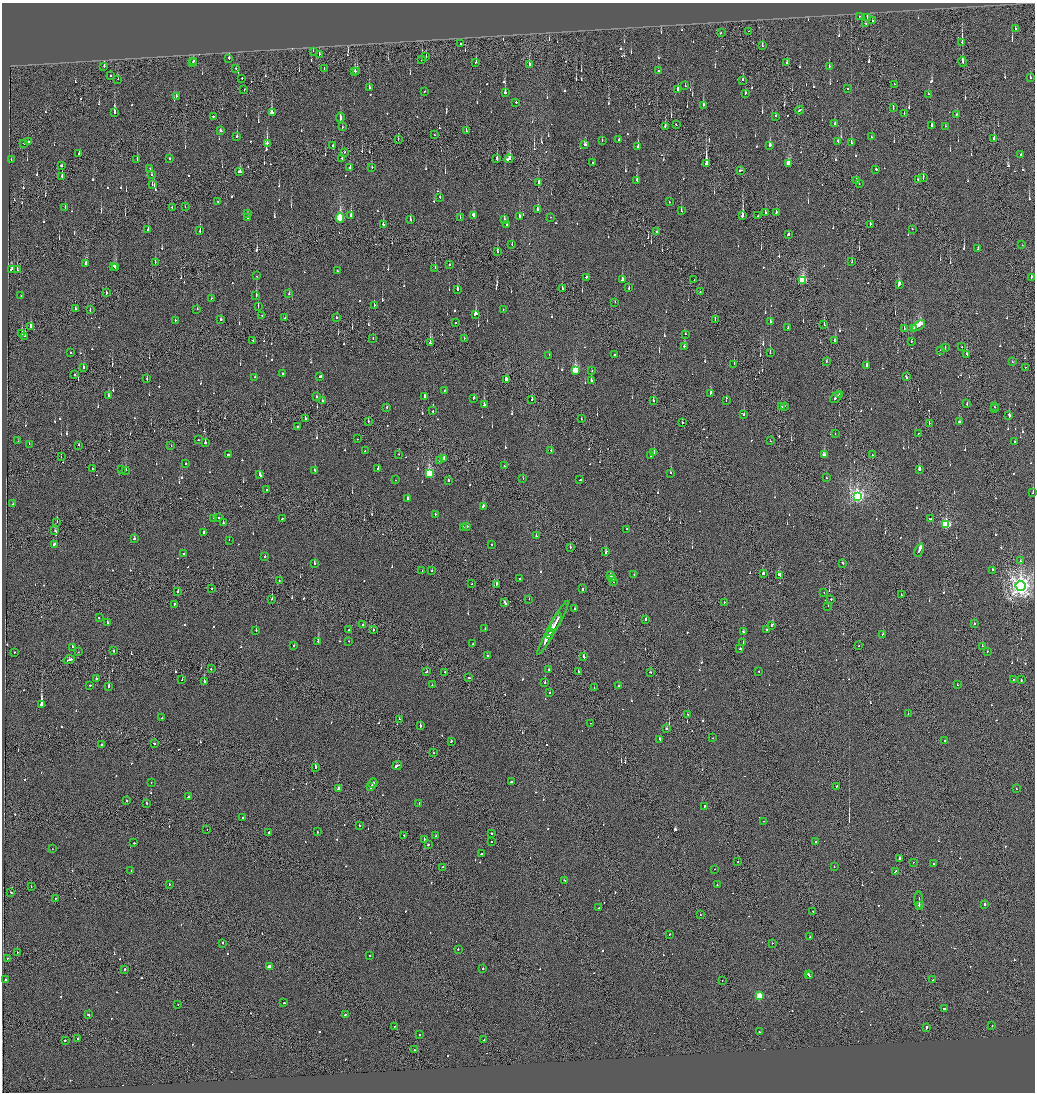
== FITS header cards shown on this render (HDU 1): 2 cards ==
NAXIS1  =                 2065
NAXIS2  =                 2180

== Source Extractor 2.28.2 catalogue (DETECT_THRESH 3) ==
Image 2065 x 2180 px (HDU 1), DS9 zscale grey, zoomed out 1/2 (1 PNG px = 2 x 2 image px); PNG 1037 x 1094 px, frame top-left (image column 1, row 2179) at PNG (2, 3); each listed source drawn as its Kron ellipse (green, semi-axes under 4 px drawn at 4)
Background -0.15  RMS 0.065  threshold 0.194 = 3 sigma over >= 5 px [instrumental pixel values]
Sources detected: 1085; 46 cannot appear on this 1/2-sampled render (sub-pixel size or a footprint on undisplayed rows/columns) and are neither listed nor drawn; of the other 1039, the 500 brightest by FLUX_AUTO listed and drawn (539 fainter detections omitted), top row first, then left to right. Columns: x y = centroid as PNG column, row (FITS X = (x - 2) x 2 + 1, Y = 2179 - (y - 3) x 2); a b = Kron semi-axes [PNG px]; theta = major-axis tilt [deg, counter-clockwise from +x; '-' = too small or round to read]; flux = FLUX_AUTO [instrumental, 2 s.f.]
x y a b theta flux
859 16 2 1 - 63
867 18 3 2 - 77
872 21 2 2 - 110
866 24 2 1 - 92
1015 29 2 2 - 73
749 31 2 1 - 63
721 33 2 2 - 67
962 42 3 1 - 520
461 44 2 2 - 100
762 46 3 2 - 84
313 51 2 2 - 71
319 55 3 1 - 97
426 57 2 1 - 140
229 58 3 2 - 300
422 59 2 2 - 200
193 61 3 2 - 110
476 62 3 2 - 140
963 62 5 2 - 220
193 63 3 2 - 150
787 63 2 2 - 730
529 65 3 2 - 320
104 66 3 2 - 390
829 66 2 2 - 120
236 69 2 1 - 67
324 69 2 2 - 130
659 70 2 2 - 64
355 71 2 1 - 150
357 72 3 2 - 300
111 76 2 2 - 69
242 78 2 2 - 91
1030 78 2 2 - 67
118 79 2 1 - 84
743 80 3 2 - 110
895 84 2 1 - 100
685 86 2 2 - 150
369 88 3 2 - 110
848 88 2 2 - 140
244 89 2 1 - 64
677 90 3 2 - 320
424 91 2 2 - 110
505 93 2 2 - 440
745 93 2 2 - 110
928 94 2 1 - 71
176 96 2 2 - 72
516 102 2 2 - 130
703 105 3 2 - 290
893 108 3 1 - 78
800 110 4 2 - 220
114 112 3 2 - 540
272 113 4 3 - 300
904 113 2 1 - 86
956 115 2 2 - 90
213 116 2 2 - 80
775 116 2 2 - 70
340 117 5 2 - 250
835 124 2 2 - 100
676 125 2 1 - 320
932 125 3 2 - 160
665 126 2 2 - 170
945 126 2 2 - 78
343 127 2 2 - 76
220 130 2 2 - 160
466 131 3 1 - 120
435 135 2 1 - 140
237 137 3 2 - 88
871 137 2 2 - 91
994 138 3 2 - 87
398 139 2 1 - 78
602 140 2 2 - 81
619 140 2 2 - 120
29 141 2 2 - 76
838 141 2 2 - 68
24 143 2 2 - 73
267 143 3 2 - 570
851 143 3 2 - 76
585 145 3 2 - 160
333 146 2 1 - 300
770 146 4 2 - 250
638 147 4 2 - 110
344 152 2 2 - 97
79 154 2 2 - 120
1021 154 2 2 - 150
170 158 2 2 - 130
342 158 3 2 - 100
137 159 2 1 - 64
497 159 2 2 - 310
509 159 4 4 - 260
11 160 2 2 - 81
592 163 2 2 - 83
788 163 4 3 - 350
706 164 4 2 - 4100
61 165 2 2 - 170
372 167 2 1 - 67
150 168 2 2 - 63
350 168 3 2 - 75
876 169 2 2 - 350
741 170 3 2 - 120
240 172 3 2 - 250
151 175 2 2 - 73
62 176 2 2 - 640
923 178 3 1 - 90
918 180 2 1 - 230
637 181 4 1 - 110
856 181 3 2 - 200
538 182 3 1 - 170
152 184 2 2 - 110
859 184 2 1 - 83
440 197 2 2 - 75
218 201 2 2 - 75
669 202 2 2 - 110
65 207 2 2 - 94
172 207 2 2 - 81
185 207 2 2 - 90
537 209 4 2 - 84
681 211 3 2 - 67
776 212 3 2 - 220
765 213 2 2 - 110
247 214 2 2 - 98
351 215 3 2 - 280
473 215 3 2 - 73
742 216 3 2 - 1100
758 216 2 1 - 660
460 217 2 2 - 95
519 217 3 2 - 200
551 217 2 2 - 66
248 218 2 2 - 85
340 218 4 3 - 850
410 219 3 2 - 120
504 220 3 2 - 100
383 224 2 1 - 400
870 224 3 2 - 91
507 225 3 2 - 160
148 229 2 1 - 97
912 229 2 2 - 130
200 231 3 2 - 280
656 232 2 2 - 80
788 234 3 2 - 360
512 245 2 2 - 68
1022 245 2 1 - 67
978 249 2 2 - 70
497 252 2 1 - 580
155 262 2 1 - 440
852 262 3 2 - 70
86 264 3 2 - 100
450 264 2 2 - 85
114 266 4 2 - 110
116 268 2 2 - 74
435 268 3 1 - 110
11 269 3 2 - 230
17 270 2 1 - 150
337 271 2 2 - 71
257 276 2 2 - 65
586 277 2 2 - 580
1031 277 2 2 - 170
622 280 3 2 - 170
694 280 2 2 - 70
802 281 4 3 - 1100
899 284 4 2 - 240
629 288 2 2 - 96
457 289 3 2 - 120
562 289 2 2 - 220
700 292 2 1 - 280
106 293 2 1 - 140
289 294 2 2 - 78
21 296 2 2 - 78
256 296 3 2 - 450
211 298 2 2 - 68
615 302 2 1 - 66
374 305 2 1 - 100
258 307 2 1 - 69
75 308 3 2 - 82
90 309 3 2 - 100
197 309 2 2 - 110
503 309 2 2 - 68
475 314 3 2 - 300
262 315 2 2 - 190
285 318 2 1 - 74
337 318 2 2 - 87
715 319 2 1 - 130
175 320 2 1 - 78
221 320 2 2 - 84
770 321 2 2 - 110
455 323 2 2 - 94
824 325 3 2 - 63
918 326 7 2 32 640
31 327 2 2 - 360
788 328 2 2 - 1200
904 329 3 1 - 150
914 329 3 2 - 190
22 334 3 2 - 130
686 334 2 2 - 89
25 336 2 2 - 130
373 338 2 1 - 88
464 339 2 1 - 210
253 340 2 1 - 86
835 340 4 2 - 200
911 341 2 2 - 85
430 343 3 2 - 560
684 346 2 2 - 72
962 347 2 1 - 80
945 348 3 2 - 160
941 350 2 2 - 140
70 353 2 2 - 70
770 353 2 1 - 170
615 354 2 2 - 110
967 354 2 2 - 67
549 355 2 2 - 66
826 361 2 1 - 91
1012 362 2 2 - 63
734 364 2 1 - 64
866 366 2 2 - 500
83 367 3 2 - 94
1025 367 2 1 - 99
575 370 4 3 - 760
592 371 2 2 - 64
283 374 2 2 - 150
74 375 2 2 - 75
320 376 3 2 - 270
255 377 2 2 - 270
906 377 3 2 - 120
147 379 2 1 - 93
506 379 3 2 - 140
591 381 2 2 - 150
444 390 2 2 - 170
710 393 3 2 - 140
840 394 2 2 - 120
109 396 2 2 - 81
316 396 2 2 - 230
424 397 3 2 - 190
473 398 3 2 - 91
836 398 7 2 45 320
532 399 2 2 - 100
323 401 2 2 - 67
653 401 2 2 - 140
726 401 2 2 - 120
967 404 2 1 - 64
484 405 3 2 - 160
784 406 2 1 - 70
387 407 2 2 - 77
781 407 2 2 - 280
994 407 2 2 - 110
995 409 2 1 - 160
433 411 2 2 - 120
744 414 2 2 - 93
1009 415 3 2 - 270
581 418 2 1 - 78
305 419 2 2 - 67
368 421 2 1 - 68
959 422 2 2 - 680
682 423 2 2 - 220
929 423 2 1 - 360
297 427 2 2 - 210
918 433 2 1 - 68
835 434 2 1 - 78
357 439 2 2 - 64
199 440 2 2 - 76
18 441 2 1 - 67
770 441 2 1 - 67
1015 442 2 2 - 210
205 443 2 2 - 670
29 444 2 2 - 84
79 445 2 1 - 71
171 445 2 1 - 200
551 450 2 2 - 160
365 451 2 2 - 70
654 452 2 2 - 70
398 454 2 1 - 63
228 455 2 2 - 250
824 455 3 2 - 120
872 455 2 1 - 65
61 456 2 1 - 75
650 456 2 2 - 110
444 459 3 2 - 140
440 461 2 2 - 89
186 463 2 2 - 78
504 466 2 1 - 100
378 468 2 2 - 82
92 469 2 2 - 170
122 469 2 2 - 96
919 469 3 2 - 210
126 470 2 2 - 230
315 471 2 2 - 630
429 473 3 3 - 940
671 473 2 2 - 78
260 475 3 2 - 140
523 478 2 1 - 99
826 478 2 2 - 79
395 480 2 2 - 150
449 480 2 2 - 510
580 480 2 2 - 110
267 490 2 2 - 280
1033 493 2 1 - 220
857 496 4 4 - 3900
407 499 3 2 - 160
13 504 3 2 - 160
483 506 3 2 - 79
435 515 2 2 - 97
214 518 2 1 - 100
219 518 2 2 - 86
282 519 2 2 - 160
931 519 3 2 - 490
57 522 2 1 - 68
223 523 2 2 - 310
946 525 4 3 - 1300
467 526 2 2 - 380
463 527 2 2 - 120
627 529 2 2 - 79
55 531 2 2 - 120
204 532 3 2 - 120
536 536 2 2 - 85
134 539 2 2 - 70
229 540 2 2 - 63
54 544 3 2 - 850
491 544 2 2 - 85
570 547 2 1 - 290
919 550 7 2 64 760
606 552 4 2 - 300
184 554 2 2 - 69
265 557 2 2 - 100
1020 561 2 2 - 67
314 563 2 2 - 520
843 563 2 2 - 490
992 570 2 2 - 390
422 571 2 2 - 88
431 571 2 1 - 110
763 573 2 2 - 280
634 574 2 2 - 66
610 575 2 2 - 240
779 575 3 2 - 450
519 579 2 2 - 180
612 579 2 2 - 140
279 581 2 1 - 120
613 582 2 2 - 140
472 584 2 2 - 88
496 584 2 2 - 170
1021 586 5 5 - 9700
211 589 2 2 - 67
583 589 2 2 - 230
178 592 2 1 - 330
824 592 2 2 - 86
901 595 2 2 - 63
272 599 2 2 - 110
529 599 2 1 - 66
831 599 2 2 - 210
505 603 3 2 - 320
724 603 2 1 - 64
174 604 2 2 - 87
828 606 2 2 - 130
575 609 2 2 - 140
99 617 2 2 - 75
646 619 2 2 - 200
556 622 10 1 63 750
107 623 2 2 - 380
974 623 2 2 - 420
362 625 2 1 - 68
771 626 2 2 - 320
553 628 31 2 61 1600
485 629 2 2 - 82
256 630 2 2 - 140
349 630 2 1 - 120
373 630 2 2 - 250
767 630 2 2 - 210
550 632 2 1 - 180
743 632 2 2 - 82
549 634 3 1 - 260
883 634 2 2 - 87
318 641 2 2 - 670
349 641 2 2 - 110
743 643 3 2 - 130
473 644 2 2 - 100
294 645 2 2 - 160
859 646 2 2 - 150
982 646 2 1 - 120
72 647 2 2 - 82
740 649 3 2 - 190
114 651 2 2 - 170
987 651 2 2 - 71
14 652 2 2 - 72
78 652 2 1 - 92
487 656 2 2 - 260
584 657 2 2 - 230
69 660 5 2 - 310
211 669 2 2 - 85
548 669 2 2 - 80
578 671 2 2 - 100
758 671 2 2 - 68
426 672 2 2 - 130
445 672 2 2 - 75
650 672 2 2 - 120
469 677 2 2 - 230
97 679 2 2 - 140
182 680 2 1 - 68
1013 680 2 2 - 86
1021 680 2 2 - 140
204 681 2 2 - 350
545 683 2 2 - 98
90 685 2 2 - 86
432 685 2 2 - 120
619 685 2 2 - 170
957 685 2 1 - 130
109 686 2 2 - 370
594 688 2 1 - 68
550 693 2 2 - 110
41 705 3 2 - 8700
688 714 2 2 - 70
908 714 2 2 - 64
162 718 2 2 - 82
400 719 2 1 - 250
590 723 2 1 - 150
420 725 3 2 - 160
666 729 2 1 - 450
713 738 2 1 - 180
659 739 2 2 - 590
451 741 2 2 - 110
945 741 2 2 - 66
154 743 2 2 - 110
101 745 2 1 - 140
434 753 2 1 - 75
397 765 5 2 - 250
315 767 2 2 - 1100
151 782 2 1 - 110
511 782 3 2 - 170
373 783 5 2 - 370
837 786 2 2 - 120
371 787 2 1 - 150
338 789 3 2 - 490
1016 789 2 2 - 74
188 797 2 2 - 400
127 801 2 2 - 130
147 803 2 2 - 63
419 804 4 2 - 220
704 806 2 2 - 130
243 818 2 2 - 120
764 821 2 2 - 70
359 826 2 2 - 74
207 829 2 1 - 70
269 832 2 2 - 520
317 832 2 2 - 68
491 834 2 1 - 330
404 835 2 2 - 76
436 836 2 1 - 79
424 839 3 2 - 400
492 842 2 2 - 64
816 842 2 1 - 250
134 843 2 2 - 85
428 845 2 1 - 82
52 849 2 1 - 63
481 854 2 2 - 240
900 858 2 2 - 120
738 861 2 2 - 82
913 862 2 2 - 86
933 864 2 2 - 110
443 867 2 2 - 79
834 867 2 2 - 85
714 869 2 1 - 63
131 871 2 2 - 95
896 871 3 2 - 230
565 881 3 2 - 200
169 884 2 1 - 66
717 885 2 2 - 94
31 886 2 1 - 99
11 892 2 1 - 110
56 898 2 1 - 120
919 900 8 2 -88 610
985 904 2 2 - 620
919 905 2 1 - 170
599 908 2 2 - 87
813 911 2 1 - 94
700 915 2 2 - 67
670 934 2 2 - 290
810 937 2 2 - 72
223 943 2 2 - 230
772 943 2 1 - 110
458 949 2 2 - 88
17 952 2 1 - 110
370 956 2 2 - 390
7 958 2 2 - 74
269 967 3 3 - 210
125 969 2 1 - 580
483 969 2 2 - 180
808 974 2 2 - 200
809 976 4 2 - 330
5 980 2 2 - 240
933 980 2 2 - 91
722 981 2 1 - 76
759 996 3 3 - 630
284 1003 2 2 - 74
178 1005 2 2 - 64
944 1009 3 2 - 120
88 1015 2 1 - 170
345 1015 2 2 - 180
992 1025 2 2 - 84
395 1026 2 2 - 78
926 1027 3 2 - 470
759 1032 2 1 - 72
419 1035 2 2 - 160
78 1038 2 2 - 180
65 1040 2 2 - 91
484 1040 2 2 - 72
414 1049 2 1 - 86
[539 fainter detections neither listed nor drawn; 46 sub-pixel or undisplayed-footprint detections neither listed nor drawn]